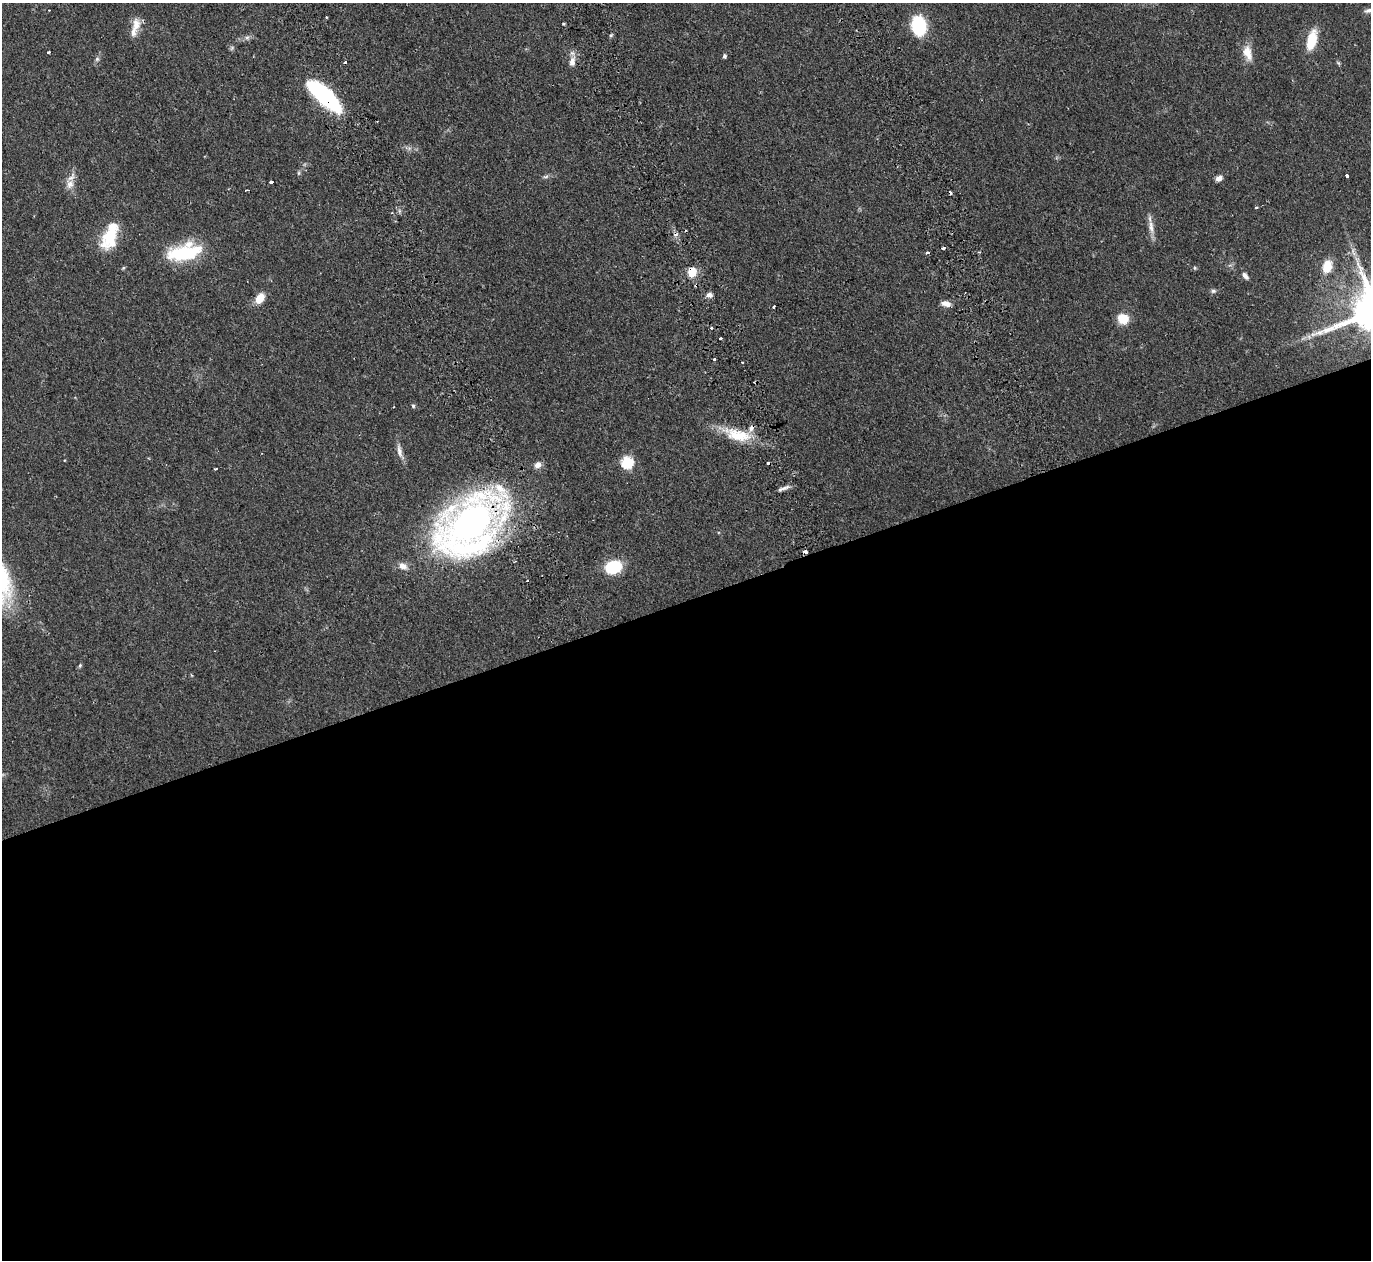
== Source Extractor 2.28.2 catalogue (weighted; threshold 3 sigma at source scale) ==
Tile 15 of 4 x 4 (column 3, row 4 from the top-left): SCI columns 3069-4437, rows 477-1734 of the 6129 x 6111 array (HDU 1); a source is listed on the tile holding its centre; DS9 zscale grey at full resolution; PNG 1373 x 1262 px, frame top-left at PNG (2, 3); no overlay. Shown black and unused: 53% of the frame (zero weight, under 2 of 3 exposures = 11% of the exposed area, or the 3 px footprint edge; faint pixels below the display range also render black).
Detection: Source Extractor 2.28.2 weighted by HDU 2 'WHT'; one run over the whole footprint, this tile lists its part. Background 0.0542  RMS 0.0046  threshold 0.0205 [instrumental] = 3 sigma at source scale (4.5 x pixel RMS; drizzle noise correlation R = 1.50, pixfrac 1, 0.05/0.05 arcsec/px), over >= 5 px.
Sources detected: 63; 5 cosmic-ray / hot-pixel residue — not listed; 3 inside a brighter listed object's ellipse — not listed separately; the other 55 listed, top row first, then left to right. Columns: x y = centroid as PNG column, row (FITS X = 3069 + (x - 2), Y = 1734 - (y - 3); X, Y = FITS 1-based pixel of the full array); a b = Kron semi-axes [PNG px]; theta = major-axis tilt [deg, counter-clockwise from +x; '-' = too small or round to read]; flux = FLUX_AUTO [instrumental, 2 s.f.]
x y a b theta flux
49 10 2 2 - 0.39
326 17 3 2 - 0.57
136 24 19 11 81 5.1
919 26 14 10 -83 34
611 35 5 4 - 0.62
247 37 7 4 1 1.1
1312 40 24 10 76 11
232 48 7 5 47 0.78
49 52 3 2 - 0.49
1248 53 21 11 -76 5.7
724 56 5 4 - 1.1
97 59 6 6 - 0.92
572 62 14 8 85 3.2
1338 63 6 5 - 0.6
325 97 35 12 -42 60
1347 176 3 3 - 2.1
546 177 9 4 1 0.95
1219 178 7 6 - 2.2
271 182 3 3 - 9.1
70 184 14 10 63 3.8
247 190 4 2 - 0.82
1256 207 3 3 - 1.4
1151 227 20 7 -82 3.6
111 234 36 17 66 18
943 248 4 3 - 3
184 252 41 18 12 27
927 253 4 3 - 3.6
1327 266 15 10 74 7.7
1195 268 5 4 - 0.52
692 272 12 10 82 6.3
1245 276 10 5 -49 1.7
1213 291 7 5 13 0.96
709 295 7 6 - 1.8
260 298 11 7 54 7.3
946 304 11 6 -10 2.6
774 306 3 3 - 4.3
1123 319 10 10 - 8.3
712 328 4 3 - 0.63
720 339 3 3 - 1.9
714 359 3 3 - 1.5
742 362 3 3 - 1.1
413 406 5 4 - 0.73
751 428 10 7 70 2.2
735 436 36 14 -32 13
400 451 23 6 -75 3.1
65 460 4 2 - 0.31
627 462 6 6 - 49
538 465 10 8 29 2.4
215 469 3 2 - 0.92
784 488 13 5 23 1.9
471 523 61 37 31 230
805 552 3 3 - 3.4
403 566 11 8 -27 3
613 567 14 11 17 22
80 665 7 4 58 0.62
Overlapping masked pixels (flux is a lower limit): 5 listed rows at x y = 325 97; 692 272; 751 428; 471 523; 805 552